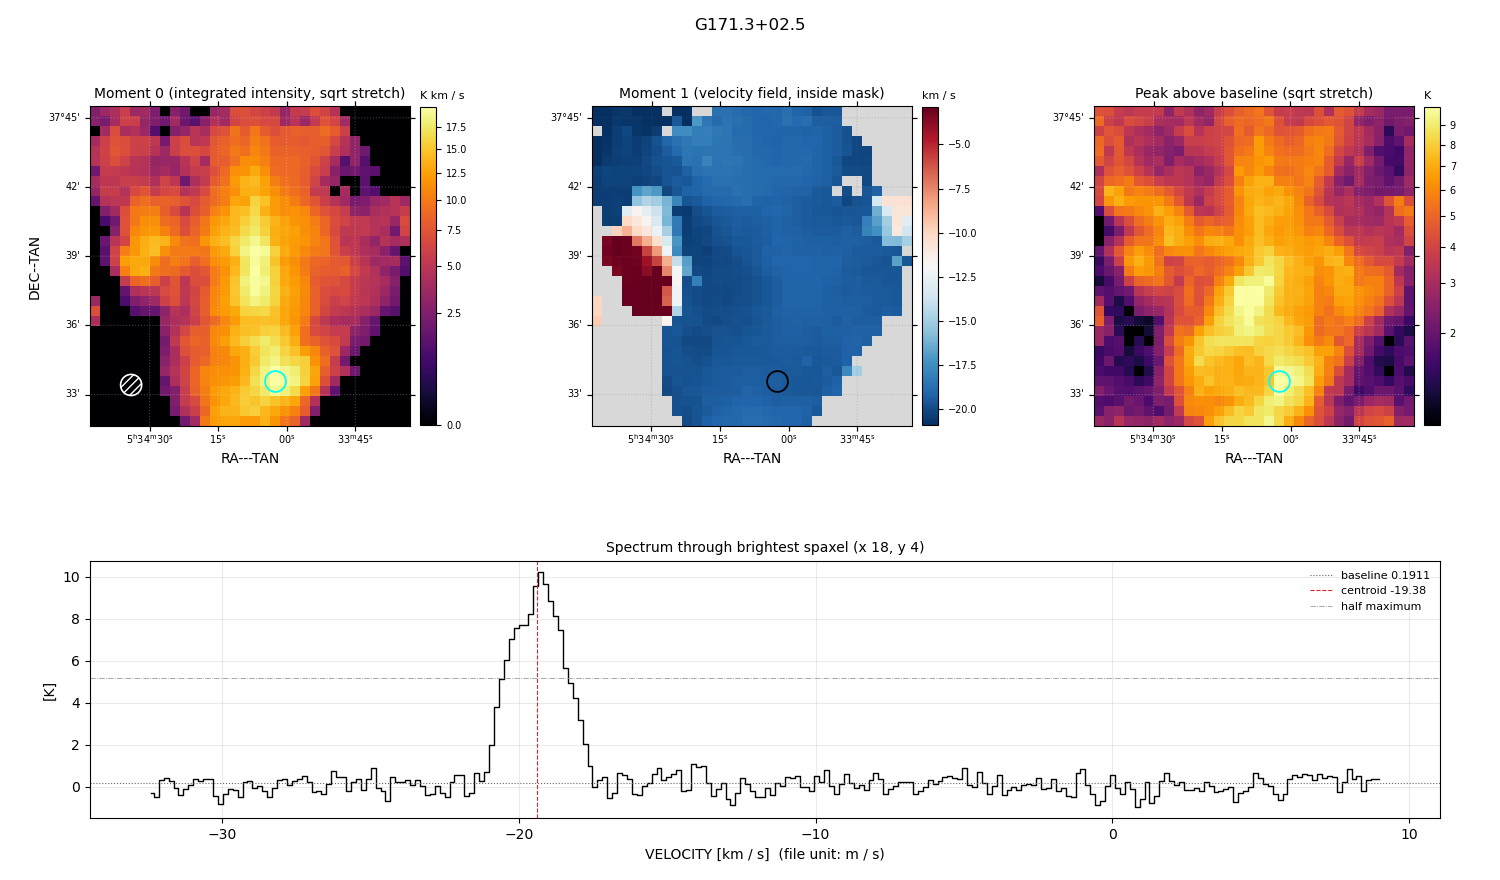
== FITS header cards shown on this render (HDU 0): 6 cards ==
OBJECT  = 'G171.3+02.5'
BUNIT   = 'K       '
CTYPE1  = 'RA---TAN'
CTYPE2  = 'DEC--TAN'
CTYPE3  = 'VELOCITY'
CUNIT3  = 'm/s     '

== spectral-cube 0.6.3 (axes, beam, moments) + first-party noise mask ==
SpectralCube HDU 0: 250 channels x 32 x 32 spaxels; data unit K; figure title: G171.3+02.5
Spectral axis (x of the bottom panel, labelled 'VELOCITY [km / s]  (file unit: m / s)'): -32.4 .. 9.0 km / s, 250 channels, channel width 0.166 km / s
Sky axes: RA---TAN/DEC--TAN; field 13.9' x 13.9' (26 arcsec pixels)
Beam (drawn as the hatched ellipse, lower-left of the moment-0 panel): BMAJ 54.8 arcsec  BMIN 54.8 arcsec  BPA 0 deg
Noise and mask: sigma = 0.42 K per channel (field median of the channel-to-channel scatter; includes a channel-correlation factor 1.3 measured on the 167 emission-free spaxels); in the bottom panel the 230 channels outside the line scatter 0.44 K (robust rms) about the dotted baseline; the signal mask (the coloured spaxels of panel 2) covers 78% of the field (3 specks smaller than half a beam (2.5 px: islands under 3 px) dropped from it)
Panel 1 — Moment 0 (line voxels x channel width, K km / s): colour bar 0 .. 19.9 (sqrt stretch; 0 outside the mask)
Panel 2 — Moment 1 (intensity-weighted velocity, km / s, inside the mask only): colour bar -20.9 .. -2.9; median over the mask -19.3
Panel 3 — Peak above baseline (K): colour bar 1.27 .. 9.93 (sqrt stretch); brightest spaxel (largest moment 0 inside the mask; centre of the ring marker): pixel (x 18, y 4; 0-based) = FK5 05h34m05s +37d33m30s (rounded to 5 s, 30 arcsec steps: no finer than the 26 arcsec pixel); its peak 10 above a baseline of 0.1911
Panel 4 — spectrum at that spaxel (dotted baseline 0.1911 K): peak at -19.3 km / s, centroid -19.38 km / s (red dashed line; intensity-weighted over the run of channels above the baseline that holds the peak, -21.5 .. -17.5 km / s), W50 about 2.2 km / s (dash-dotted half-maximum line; edge to edge of the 13 channels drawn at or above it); detected line -21.0 .. -17.7 km / s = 20 of 250 channels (8%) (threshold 4 sigma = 1.7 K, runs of >= 3 channels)